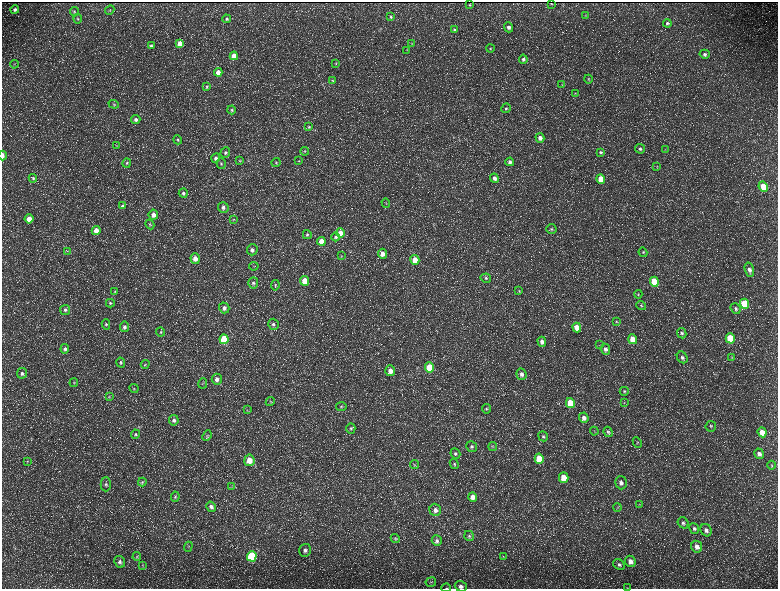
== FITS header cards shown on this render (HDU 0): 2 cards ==
NAXIS1  =                 1552 / length of data axis 1
NAXIS2  =                 1173 / length of data axis 2

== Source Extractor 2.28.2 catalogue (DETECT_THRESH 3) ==
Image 1552 x 1173 px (HDU 0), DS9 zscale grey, zoomed out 1/2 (1 PNG px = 2 x 2 image px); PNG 780 x 591 px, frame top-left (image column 1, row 1173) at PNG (2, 2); each listed source drawn as its Kron ellipse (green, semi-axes under 4 px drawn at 4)
Background 221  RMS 10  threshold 30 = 3 sigma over >= 5 px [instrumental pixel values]
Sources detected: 211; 34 cannot appear on this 1/2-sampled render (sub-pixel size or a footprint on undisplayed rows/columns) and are neither listed nor drawn; the other 177 listed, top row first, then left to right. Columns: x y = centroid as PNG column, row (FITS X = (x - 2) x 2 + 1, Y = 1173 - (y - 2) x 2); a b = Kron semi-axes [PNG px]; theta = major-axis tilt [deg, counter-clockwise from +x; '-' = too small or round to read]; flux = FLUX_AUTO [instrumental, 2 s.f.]
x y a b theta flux
551 3 2 1 - 1200
470 4 2 2 - 1400
15 9 4 4 - 4700
110 10 5 2 - 1300
74 12 4 4 - 2500
585 15 3 3 - 1300
391 17 4 4 - 2900
78 19 5 4 - 2700
226 19 4 3 - 2900
667 23 4 4 - 3600
509 27 5 4 - 6700
454 30 4 3 - 2500
180 44 4 4 - 22000
412 44 3 2 - 910
151 46 4 4 - 4000
490 49 4 4 - 2100
407 50 3 2 - 980
705 54 5 4 - 4700
234 56 4 4 - 21000
523 59 4 4 - 4300
336 63 4 3 - 1800
14 64 4 3 - 1600
218 72 4 4 - 14000
588 79 4 3 - 1600
333 81 4 3 - 1800
562 84 4 3 - 1400
207 87 4 4 - 2200
575 93 3 3 - 1400
114 104 5 4 - 2700
506 108 5 4 - 3300
232 110 4 3 - 2600
136 120 4 4 - 6200
309 127 4 4 - 2200
540 138 5 4 - 10000
178 140 5 4 - 2800
116 145 3 2 - 1100
640 149 5 4 - 4400
665 150 4 2 - 1400
305 151 4 3 - 1800
600 152 4 4 - 3100
225 153 5 4 - 4400
2 156 5 2 - 9100
216 158 5 4 - 5500
240 161 4 3 - 1700
299 161 3 3 - 1500
510 162 4 4 - 5500
127 163 5 4 - 2800
276 163 4 4 - 2200
221 164 5 4 - 3100
657 166 4 3 - 1500
33 178 4 4 - 2600
494 178 4 4 - 7700
601 179 5 4 - 32000
763 186 5 4 - 36000
183 193 4 4 - 4600
386 203 5 2 - 1200
123 206 4 4 - 4000
223 207 5 5 - 6900
153 215 5 5 - 12000
29 219 5 4 - 20000
233 219 4 3 - 1500
150 224 5 4 - 2600
551 229 5 5 - 3700
96 230 4 4 - 17000
340 233 4 4 - 19000
307 235 4 4 - 2900
336 237 4 4 - 3900
321 241 4 4 - 30000
252 250 5 5 - 6900
67 251 3 2 - 1100
643 252 4 4 - 2700
383 254 5 4 - 16000
341 256 3 2 - 830
195 259 5 4 - 15000
415 260 5 4 - 28000
254 266 5 3 - 1600
749 270 7 4 -74 9100
486 278 5 4 - 3200
305 281 5 4 - 40000
654 282 5 4 - 65000
253 283 5 5 - 4200
275 285 5 4 - 2700
519 291 4 3 - 1700
115 292 4 3 - 2000
638 294 4 4 - 2300
110 303 4 4 - 2300
745 304 5 4 - 88000
641 306 5 4 - 2200
224 308 5 5 - 7900
735 308 5 4 - 4000
65 310 5 5 - 4500
616 321 4 3 - 1900
106 324 5 4 - 2800
273 324 5 5 - 5000
124 327 5 4 - 5100
577 327 5 4 - 22000
161 332 4 3 - 2400
682 333 5 4 - 3700
730 338 5 4 - 73000
224 339 5 4 - 89000
633 339 5 4 - 30000
542 342 5 4 - 9500
600 345 3 2 - 930
65 349 5 4 - 5300
605 349 5 4 - 6600
682 357 6 5 - 5700
732 357 4 3 - 1700
121 362 5 4 - 3600
145 364 4 4 - 2000
430 367 5 4 - 62000
390 371 5 5 - 16000
22 373 5 5 - 4500
521 374 6 5 - 7400
217 379 5 5 - 9000
74 382 4 2 - 1300
203 383 5 3 - 2100
134 388 5 3 - 2000
624 391 4 4 - 2600
109 397 3 3 - 1400
270 402 5 4 - 2400
570 403 5 4 - 50000
624 403 3 2 - 1000
341 406 5 4 - 3500
486 409 4 4 - 2700
247 410 3 2 - 1400
584 418 5 4 - 9500
174 420 5 5 - 5900
711 426 5 5 - 3700
351 428 5 4 - 3300
594 431 4 2 - 1200
608 432 5 4 - 3500
762 432 5 4 - 21000
136 434 5 4 - 2700
207 436 5 4 - 2800
543 436 5 5 - 3900
637 442 5 4 - 2600
493 446 4 3 - 1500
472 447 5 5 - 4200
455 453 5 5 - 4300
759 454 5 4 - 8300
539 459 5 4 - 51000
249 460 6 5 - 23000
27 461 4 3 - 1300
454 464 5 4 - 2900
415 465 4 3 - 2200
772 465 4 3 - 1900
564 477 5 4 - 31000
142 482 4 3 - 2100
621 483 6 5 - 7700
106 484 7 5 89 5000
232 486 4 2 - 1300
175 497 5 4 - 3000
473 497 5 4 - 12000
639 505 4 3 - 1600
211 507 5 4 - 7300
617 507 4 3 - 1700
435 510 6 5 - 9900
683 523 6 5 - 5100
694 529 5 5 - 5000
706 530 6 5 - 8100
469 536 5 4 - 3300
395 539 5 3 - 2200
437 541 5 5 - 5200
188 547 5 3 - 2300
697 547 6 5 - 11000
305 550 6 6 - 7400
252 556 5 5 - 160000
503 556 3 3 - 1600
137 557 4 3 - 2100
630 561 6 5 - 13000
120 562 6 5 - 6000
142 565 3 3 - 1600
619 565 6 5 - 4900
431 582 5 4 - 3600
461 586 6 5 - 8300
446 588 5 2 - 1400
627 588 3 2 - 680
At the frame edge (FLAGS 8, measured only in part): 4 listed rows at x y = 2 156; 461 586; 446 588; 627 588
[34 sub-pixel or undisplayed-footprint detections neither listed nor drawn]